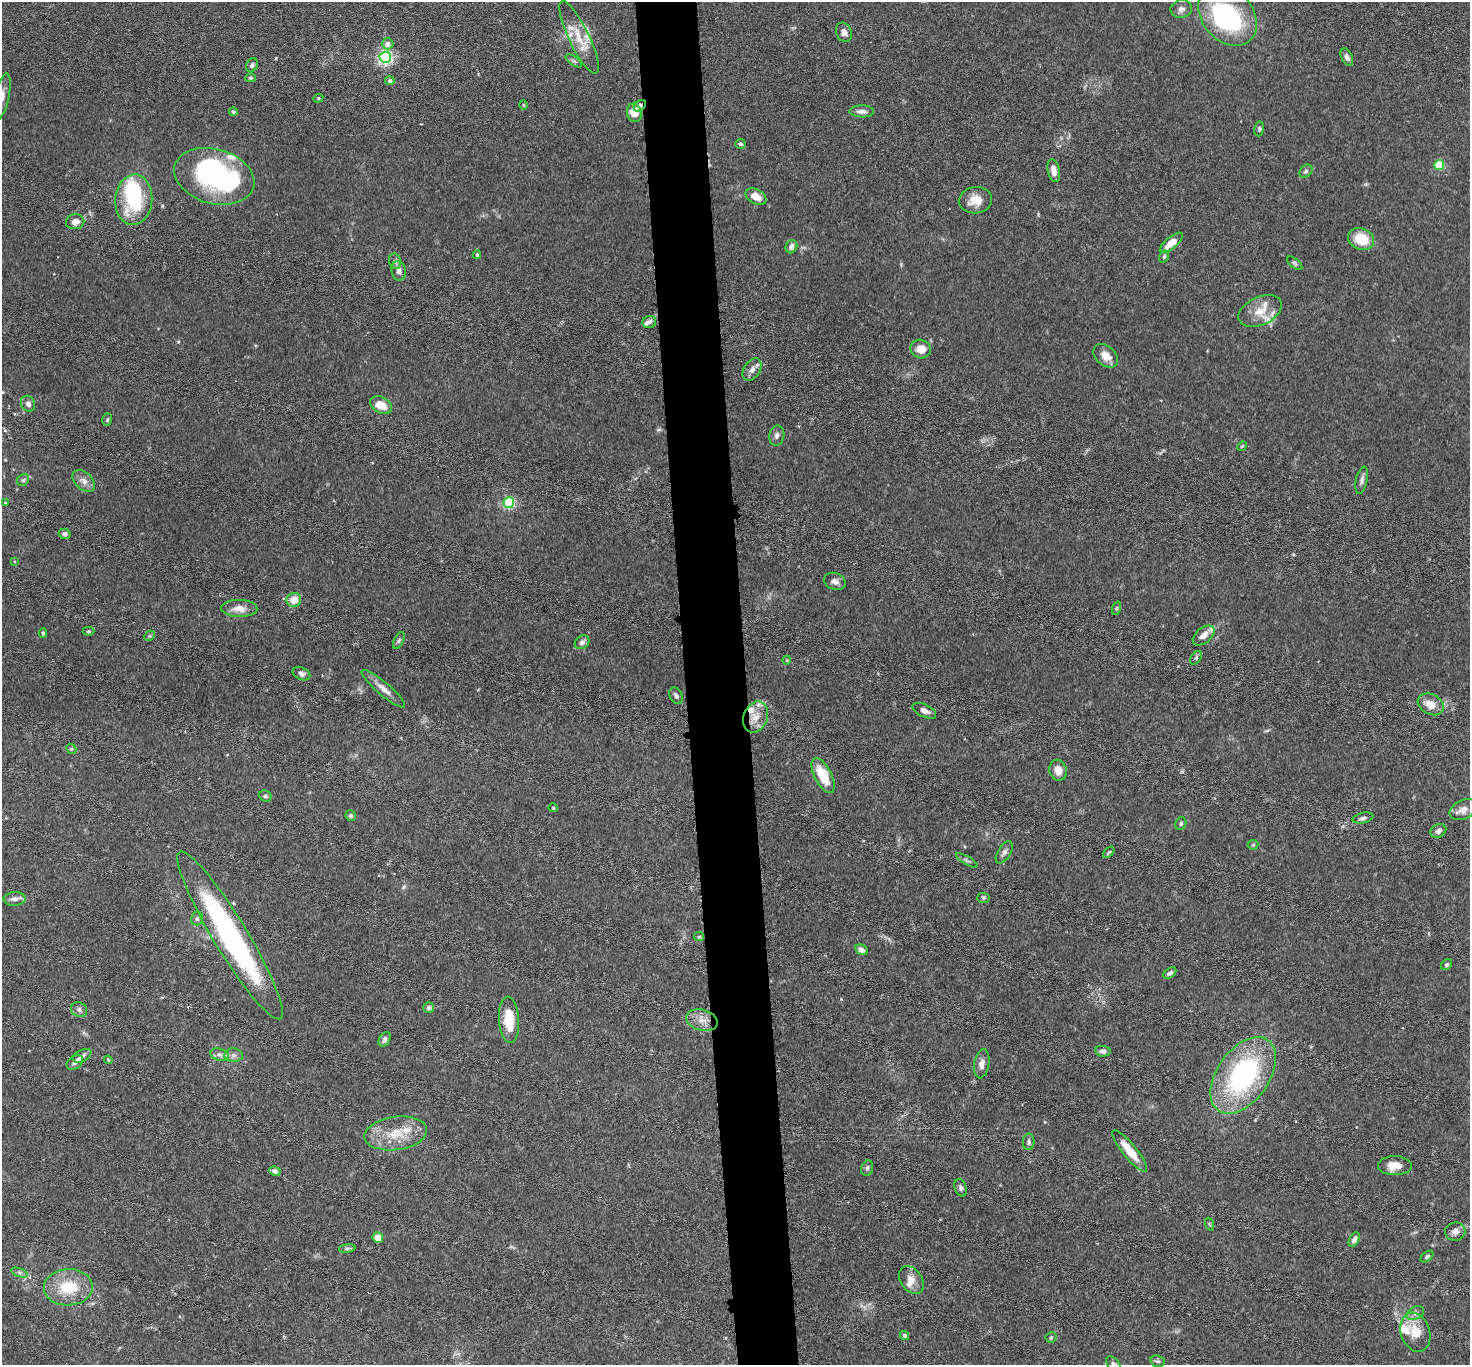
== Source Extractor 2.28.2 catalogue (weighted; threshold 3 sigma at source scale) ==
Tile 5 of 3 x 3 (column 2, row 2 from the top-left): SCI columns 1474-2941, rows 1530-2892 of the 4413 x 4384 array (HDU 1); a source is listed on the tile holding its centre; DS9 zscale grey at full resolution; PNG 1472 x 1367 px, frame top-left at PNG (2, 2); each listed source drawn as its Kron ellipse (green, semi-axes under 4 px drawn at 4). Shown black and unused: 4% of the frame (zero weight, under 3 of 6 exposures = <1% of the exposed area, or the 3 px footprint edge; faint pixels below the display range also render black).
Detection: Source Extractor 2.28.2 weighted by HDU 2 'WHT'; one run over the whole footprint, this tile lists its part. Background 0.0435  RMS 0.0023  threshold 0.00929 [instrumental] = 3 sigma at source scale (4.09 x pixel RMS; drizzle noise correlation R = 1.36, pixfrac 0.8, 0.05/0.05 arcsec/px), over >= 5 px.
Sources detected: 145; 5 inside a brighter object's white glare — neither listed nor drawn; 12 inside a brighter listed object's ellipse — not listed separately; the other 128 listed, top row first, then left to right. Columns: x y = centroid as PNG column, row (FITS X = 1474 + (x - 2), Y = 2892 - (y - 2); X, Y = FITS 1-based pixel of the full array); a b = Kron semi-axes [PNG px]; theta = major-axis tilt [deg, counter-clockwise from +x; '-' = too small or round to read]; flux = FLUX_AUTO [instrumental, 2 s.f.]
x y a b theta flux
1181 9 11 8 8 1.1
1228 15 34 25 -49 29
844 32 10 7 -66 0.96
579 37 40 10 -64 4.6
388 44 5 5 - 1.3
385 57 6 5 - 54
1347 57 9 5 -66 0.94
574 61 9 4 -35 0.46
252 65 7 5 56 0.61
251 78 5 4 - 0.32
390 81 4 4 - 0.58
2 97 24 7 78 1.7
318 98 5 4 - 0.26
523 105 5 3 - 0.17
640 106 7 5 42 0.75
862 111 12 6 0 1.1
233 112 4 4 - 0.34
634 113 9 7 -76 3.3
1259 129 7 4 81 0.36
740 144 5 5 - 0.4
1439 165 5 5 - 11
1054 171 12 6 -78 1.7
1306 171 7 5 45 0.47
214 176 41 27 -15 31
756 197 11 7 -28 2.2
134 200 25 18 85 15
975 200 16 13 8 2.9
75 222 9 7 9 1.5
1361 239 13 10 -21 5.6
1171 243 14 6 41 2.7
791 247 7 5 67 0.91
477 255 4 3 - 0.24
1164 256 6 4 72 0.36
395 261 8 6 -76 0.56
1295 263 9 4 -39 0.42
399 271 10 7 -80 1.1
1260 311 23 14 25 3.9
649 322 7 6 - 0.71
921 349 10 9 - 2.4
1106 356 14 9 -41 2.1
752 370 12 8 57 1.2
28 404 8 7 - 0.95
381 405 12 8 -27 3
107 420 6 5 - 0.32
777 435 10 7 78 0.81
1242 446 5 4 - 0.24
23 480 6 5 - 0.39
1362 480 14 5 77 0.81
84 481 13 8 -42 1.4
5 503 4 3 - 0.23
509 503 5 5 - 27
65 534 6 5 - 0.63
14 561 4 2 - 0.16
835 581 11 8 -21 1
294 600 7 7 - 2.7
239 608 18 8 -1 2.2
1117 608 7 4 71 0.28
88 631 6 4 1 0.31
43 633 5 3 - 0.3
1204 635 12 7 39 1.5
149 636 6 4 43 0.31
399 640 9 5 63 0.45
582 642 8 6 38 0.72
1196 658 7 5 54 0.37
787 660 4 3 - 0.18
301 674 9 6 -26 0.76
383 689 28 6 -40 1.8
676 696 9 6 -62 0.74
1431 704 14 10 -27 2.6
924 711 13 6 -26 1.1
755 717 16 12 68 3.1
71 749 5 4 - 0.26
1058 770 11 8 -75 1.9
823 776 19 8 -63 6.7
265 796 6 5 - 0.39
553 808 4 4 - 0.2
1463 809 14 9 26 1.4
351 816 5 5 - 0.41
1363 818 10 5 12 0.62
1181 823 6 5 - 0.43
1438 831 8 6 29 0.81
1253 845 5 5 - 0.26
1004 852 12 6 58 0.85
1109 852 7 3 45 0.28
967 860 12 4 -30 0.5
983 898 6 5 - 0.33
15 899 11 6 4 1.1
197 919 7 6 - 0.52
230 935 97 17 -59 46
699 937 5 4 - 0.27
861 950 6 5 - 1.1
1447 965 6 5 - 0.36
1170 973 7 4 35 0.59
429 1008 5 5 - 0.71
79 1010 8 7 - 0.74
509 1020 23 10 -86 5.7
702 1020 16 10 -15 2.3
384 1039 8 5 58 0.76
1103 1051 8 5 -6 0.75
220 1055 9 6 -18 0.78
234 1055 9 7 -1 0.87
82 1056 10 5 29 0.72
108 1060 4 3 - 0.2
75 1062 9 6 35 0.62
982 1064 14 7 81 1.3
1243 1075 43 26 55 35
396 1133 31 16 7 6.1
1029 1142 8 5 86 0.56
1130 1151 26 7 -51 4.2
1395 1166 17 9 -1 2.9
867 1168 8 6 72 0.52
275 1171 6 4 -27 0.79
960 1188 9 6 -73 0.53
1209 1224 7 4 -70 0.27
1455 1232 10 9 - 1.2
378 1238 5 5 - 2.7
1354 1240 8 4 62 0.97
347 1248 8 4 8 0.44
1427 1256 7 4 39 0.42
20 1273 9 4 -19 0.51
911 1280 15 10 -55 2.1
68 1287 24 18 3 8.2
1415 1313 9 6 27 0.78
1415 1332 20 14 -72 4.2
904 1335 5 4 - 0.35
1051 1337 5 5 - 0.31
1158 1361 7 5 -18 0.46
1113 1364 9 5 -44 0.53
Overlapping masked pixels (flux is a lower limit): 1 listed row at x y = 640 106
Isophote crosses this tile's border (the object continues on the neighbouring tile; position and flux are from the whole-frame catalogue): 2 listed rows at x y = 2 97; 1113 1364